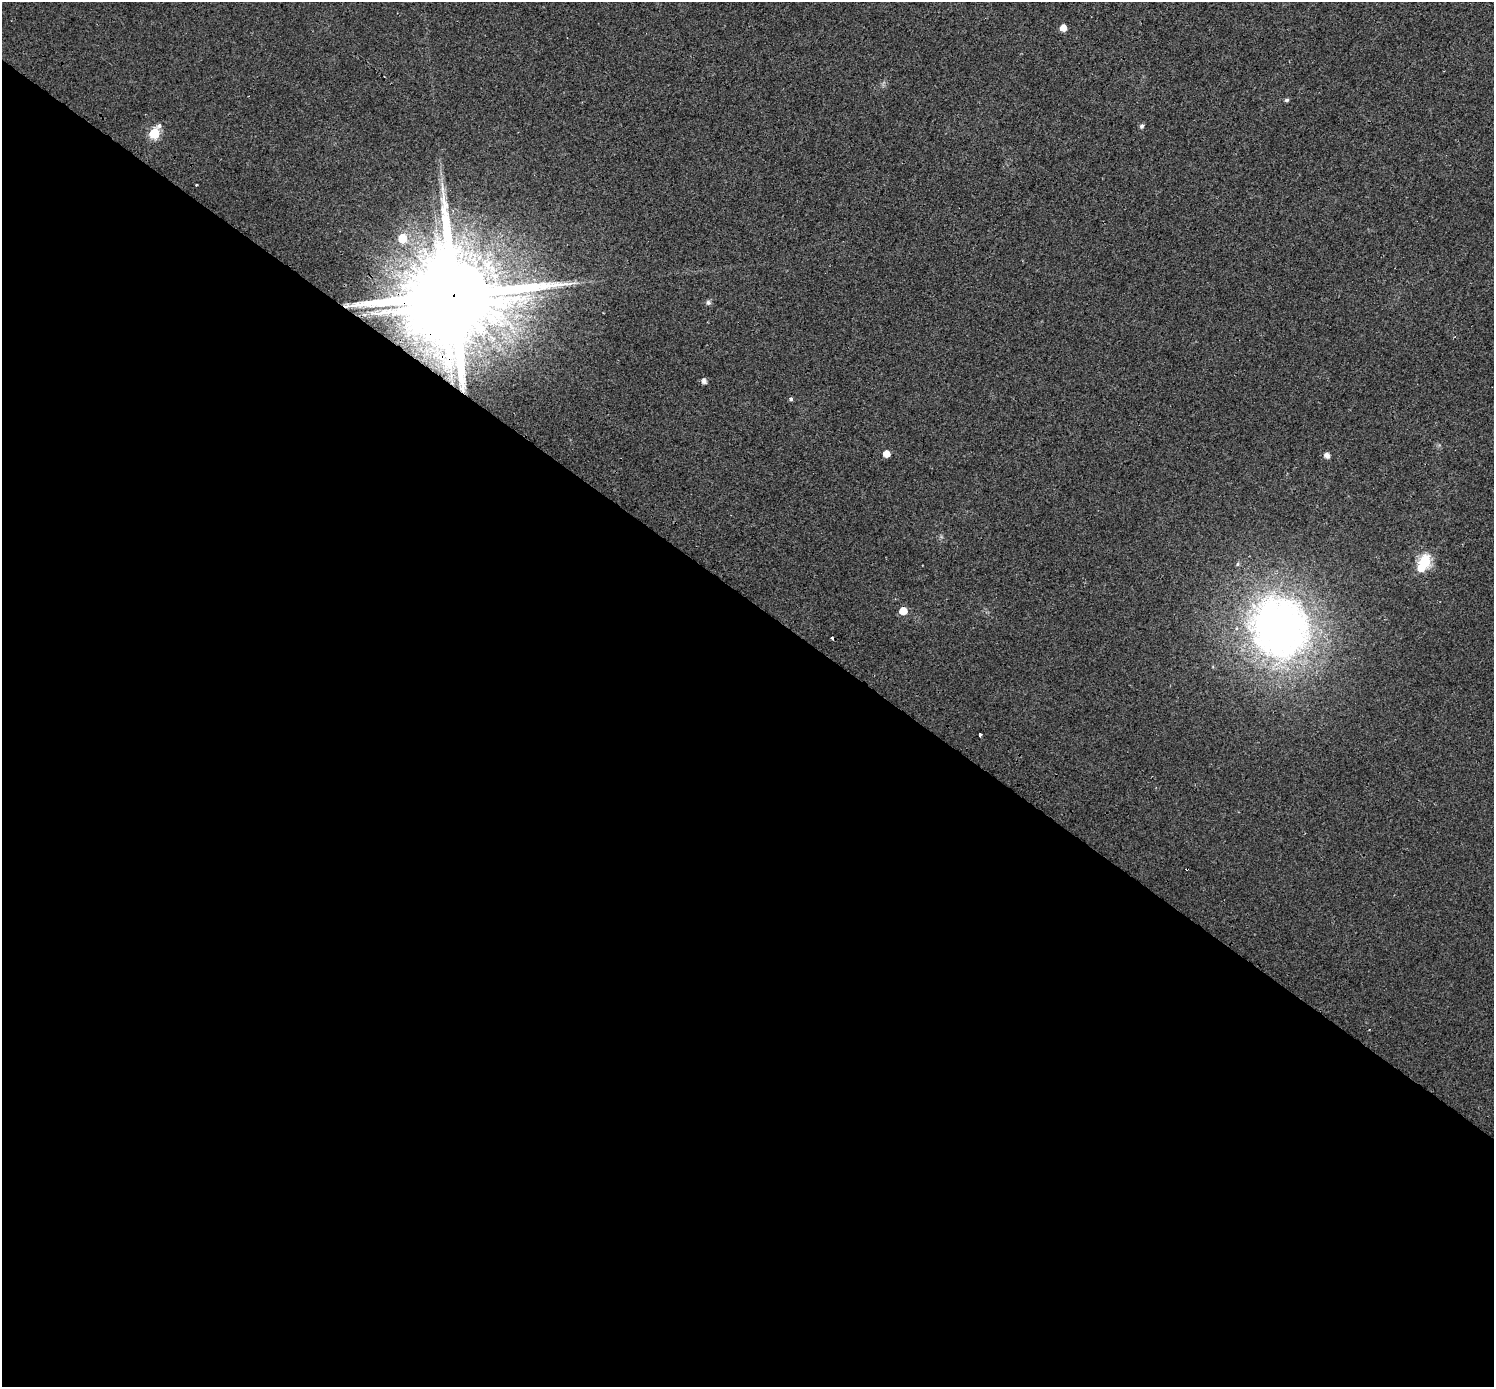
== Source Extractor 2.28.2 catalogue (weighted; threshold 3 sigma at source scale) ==
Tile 14 of 4 x 4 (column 2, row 4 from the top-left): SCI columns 1554-3045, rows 266-1650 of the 6097 x 6135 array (HDU 1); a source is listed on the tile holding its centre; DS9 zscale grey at full resolution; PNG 1496 x 1389 px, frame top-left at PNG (2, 2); no overlay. Shown black and unused: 57% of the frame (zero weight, under 2 of 3 exposures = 4% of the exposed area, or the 3 px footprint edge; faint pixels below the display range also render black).
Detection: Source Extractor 2.28.2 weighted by HDU 2 'WHT'; one run over the whole footprint, this tile lists its part. Background 0.0241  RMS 0.01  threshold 0.0453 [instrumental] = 3 sigma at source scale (4.5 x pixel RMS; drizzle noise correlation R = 1.50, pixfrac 1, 0.0396/0.0396 arcsec/px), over >= 5 px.
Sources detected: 21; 1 inside a brighter object's white glare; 2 cosmic-ray / hot-pixel residue — not listed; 1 inside a brighter listed object's ellipse — not listed separately; the other 17 listed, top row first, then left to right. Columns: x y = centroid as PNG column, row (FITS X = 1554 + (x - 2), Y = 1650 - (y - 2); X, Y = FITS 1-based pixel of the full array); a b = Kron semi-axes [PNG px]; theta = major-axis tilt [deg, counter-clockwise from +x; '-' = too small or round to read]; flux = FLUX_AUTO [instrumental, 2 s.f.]
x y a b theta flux
1063 28 5 5 - 10
1287 100 4 4 - 2
159 126 8 6 45 3
1142 126 6 5 - 2.3
154 134 6 6 - 61
402 239 6 6 - 25
453 295 26 25 - 19000
708 302 6 5 - 2.9
704 381 5 5 - 4.4
791 399 3 3 - 11
886 454 5 5 - 10
1327 455 5 5 - 5.3
1425 562 7 6 - 84
1238 564 6 5 - 1.6
903 611 5 5 - 18
1280 627 73 65 -67 510
980 734 3 3 - 9.5
Overlapping masked pixels (flux is a lower limit): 1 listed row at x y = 453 295